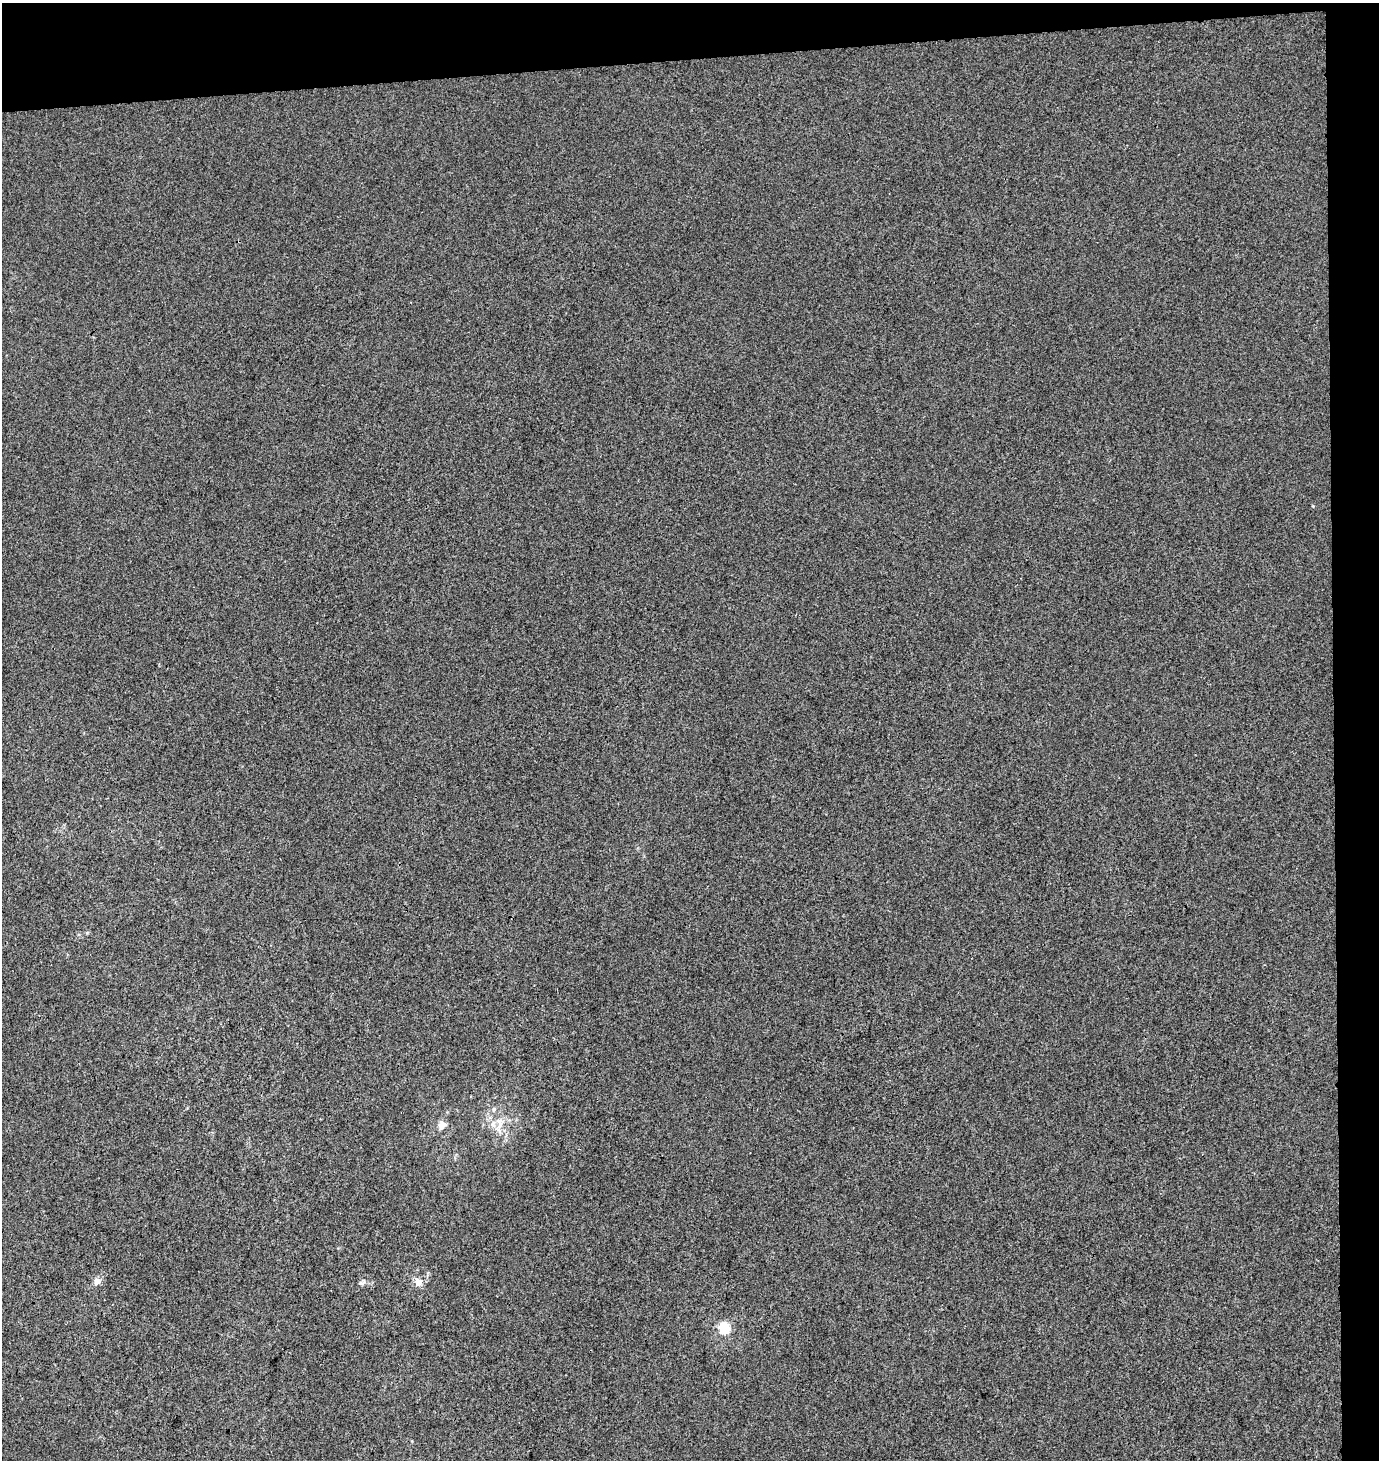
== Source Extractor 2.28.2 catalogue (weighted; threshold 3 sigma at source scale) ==
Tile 3 of 3 x 3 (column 3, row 1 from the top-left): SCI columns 2793-4169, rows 2972-4429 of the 4171 x 4484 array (HDU 1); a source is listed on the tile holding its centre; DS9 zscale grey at full resolution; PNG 1381 x 1462 px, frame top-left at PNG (2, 3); no overlay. Shown black and unused: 7% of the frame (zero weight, under 3 of 4 exposures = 5% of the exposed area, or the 3 px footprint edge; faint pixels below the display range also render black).
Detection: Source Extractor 2.28.2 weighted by HDU 2 'WHT'; one run over the whole footprint, this tile lists its part. Background -5.85e-04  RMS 0.0047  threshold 0.0212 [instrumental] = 3 sigma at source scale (4.5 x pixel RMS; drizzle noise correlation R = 1.50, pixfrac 1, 0.0396/0.0396 arcsec/px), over >= 5 px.
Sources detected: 7; all 7 listed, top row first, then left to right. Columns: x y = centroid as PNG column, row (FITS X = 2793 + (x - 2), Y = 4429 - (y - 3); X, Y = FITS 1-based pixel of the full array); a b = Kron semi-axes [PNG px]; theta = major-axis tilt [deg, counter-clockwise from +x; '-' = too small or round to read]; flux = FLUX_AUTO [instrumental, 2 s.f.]
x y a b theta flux
494 1109 7 5 74 1.1
499 1121 14 9 -7 5
442 1125 9 7 43 3.6
97 1282 9 8 - 2.5
418 1282 12 8 -51 3.5
362 1283 11 5 25 1.3
724 1328 5 5 - 48